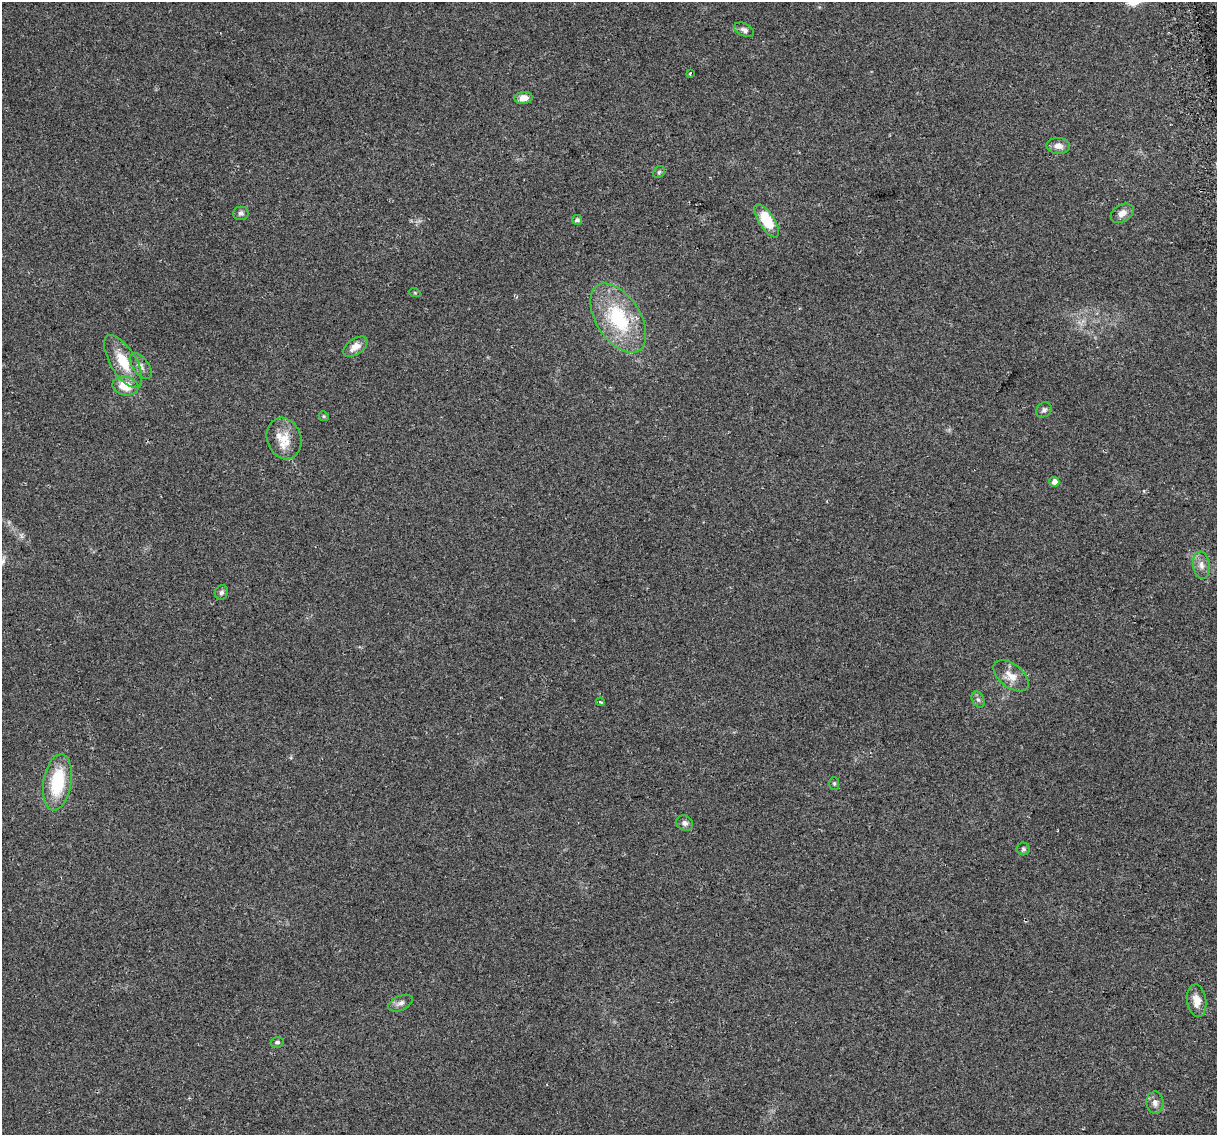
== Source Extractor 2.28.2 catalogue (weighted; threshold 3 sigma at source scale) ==
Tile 10 of 4 x 4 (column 2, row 3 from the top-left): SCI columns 1248-2462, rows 1210-2342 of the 4924 x 4639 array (HDU 1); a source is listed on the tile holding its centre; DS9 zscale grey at full resolution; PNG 1219 x 1137 px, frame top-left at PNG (2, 2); each listed source drawn as its Kron ellipse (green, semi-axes under 4 px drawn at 4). Shown black and unused: <1% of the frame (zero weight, under 2 of 3 exposures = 2% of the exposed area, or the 3 px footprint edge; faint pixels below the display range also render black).
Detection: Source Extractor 2.28.2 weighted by HDU 2 'WHT'; one run over the whole footprint, this tile lists its part. Background 0.103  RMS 0.01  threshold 0.0454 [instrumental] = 3 sigma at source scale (4.5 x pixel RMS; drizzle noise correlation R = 1.50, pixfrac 1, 0.0396/0.0396 arcsec/px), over >= 5 px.
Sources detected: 35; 1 inside a brighter object's white glare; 1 cosmic-ray / hot-pixel residue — neither listed nor drawn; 1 inside a brighter listed object's ellipse — not listed separately; the other 32 listed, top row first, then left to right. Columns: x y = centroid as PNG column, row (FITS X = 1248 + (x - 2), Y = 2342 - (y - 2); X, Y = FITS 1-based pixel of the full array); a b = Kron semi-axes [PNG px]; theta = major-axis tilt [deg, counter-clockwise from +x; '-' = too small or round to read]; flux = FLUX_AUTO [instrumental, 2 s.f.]
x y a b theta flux
744 30 10 6 -26 3.7
690 73 3 2 - 2.4
523 98 9 6 5 8.8
1058 146 12 8 -3 6.2
659 172 6 5 - 1.7
241 213 7 7 - 2.8
1122 213 12 8 31 6.9
577 220 5 5 - 2.9
767 221 19 7 -57 24
415 293 6 3 -19 1
618 318 39 22 -57 74
355 347 14 8 34 8.8
123 362 30 13 -59 27
141 366 15 8 -53 5.4
126 386 13 9 -11 20
1044 410 8 7 - 3
324 416 5 4 - 1.2
284 439 21 17 -71 18
1054 482 5 5 - 6.3
1201 565 13 8 -82 6.3
222 592 7 6 - 2.9
1011 676 20 11 -38 13
978 699 8 5 -61 2.7
600 702 4 3 - 1.4
57 782 28 14 80 50
834 784 6 5 - 1.5
685 823 9 7 -25 3.7
1023 849 6 6 - 1.9
1197 1001 16 9 -81 12
401 1003 13 7 24 4.7
277 1042 6 5 - 2.3
1155 1103 11 8 -89 5.9